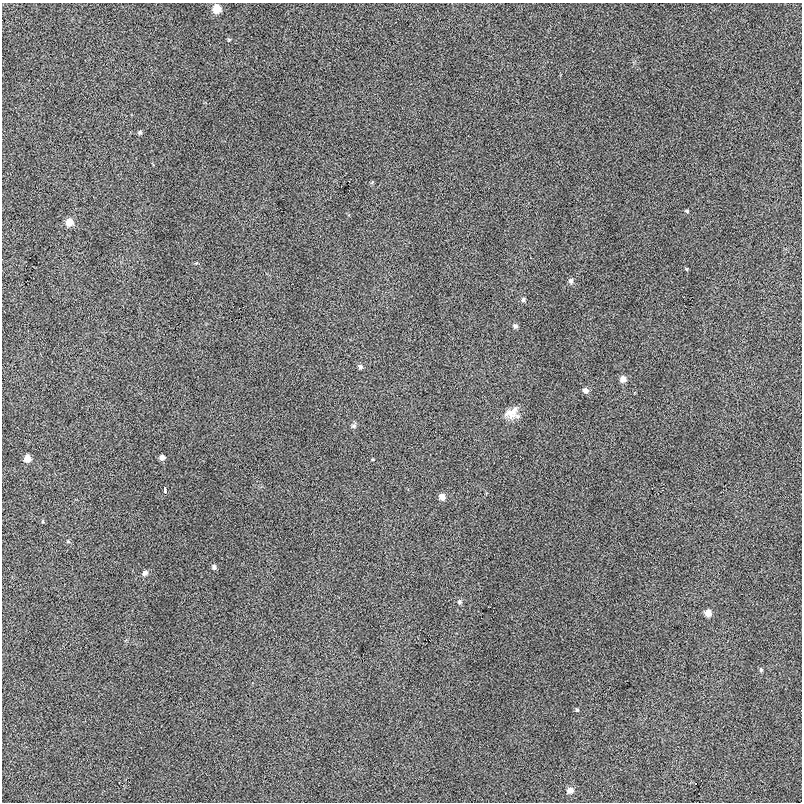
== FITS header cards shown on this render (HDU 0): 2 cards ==
NAXIS1  =                  800
NAXIS2  =                  800

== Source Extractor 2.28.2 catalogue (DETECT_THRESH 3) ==
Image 800 x 800 px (HDU 0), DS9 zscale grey, 1 PNG px = 1 image px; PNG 804 x 804 px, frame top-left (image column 1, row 800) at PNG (2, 3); no overlay
Background 5.74e-04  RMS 0.009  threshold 0.0269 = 3 sigma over >= 5 px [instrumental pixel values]
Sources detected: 27; all 27 listed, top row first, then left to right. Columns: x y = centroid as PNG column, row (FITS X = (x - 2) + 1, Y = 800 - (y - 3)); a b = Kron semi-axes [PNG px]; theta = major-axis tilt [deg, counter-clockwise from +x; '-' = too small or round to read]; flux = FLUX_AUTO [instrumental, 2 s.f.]
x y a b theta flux
216 9 6 6 - 13
229 40 5 4 - 0.67
140 132 6 5 - 1
687 211 5 4 - 0.79
69 222 7 6 - 7.9
687 269 5 3 - 0.57
571 281 7 6 - 1.9
523 300 5 5 - 1.2
515 326 6 6 - 1.5
360 367 5 5 - 1.5
623 379 6 6 - 4.4
585 390 6 5 - 2.9
512 413 17 13 8 6.9
354 426 7 5 1 1.2
162 457 5 5 - 3.1
27 459 6 5 - 6.8
165 490 6 3 -90 5.3
442 497 6 6 - 4.6
43 521 5 3 - 0.53
68 541 5 5 - 0.81
214 567 6 5 - 1.7
145 573 6 6 - 2.3
459 602 6 5 - 1.3
708 613 5 5 - 6.2
761 670 6 4 -77 1
577 710 5 5 - 0.79
570 790 6 6 - 4.1